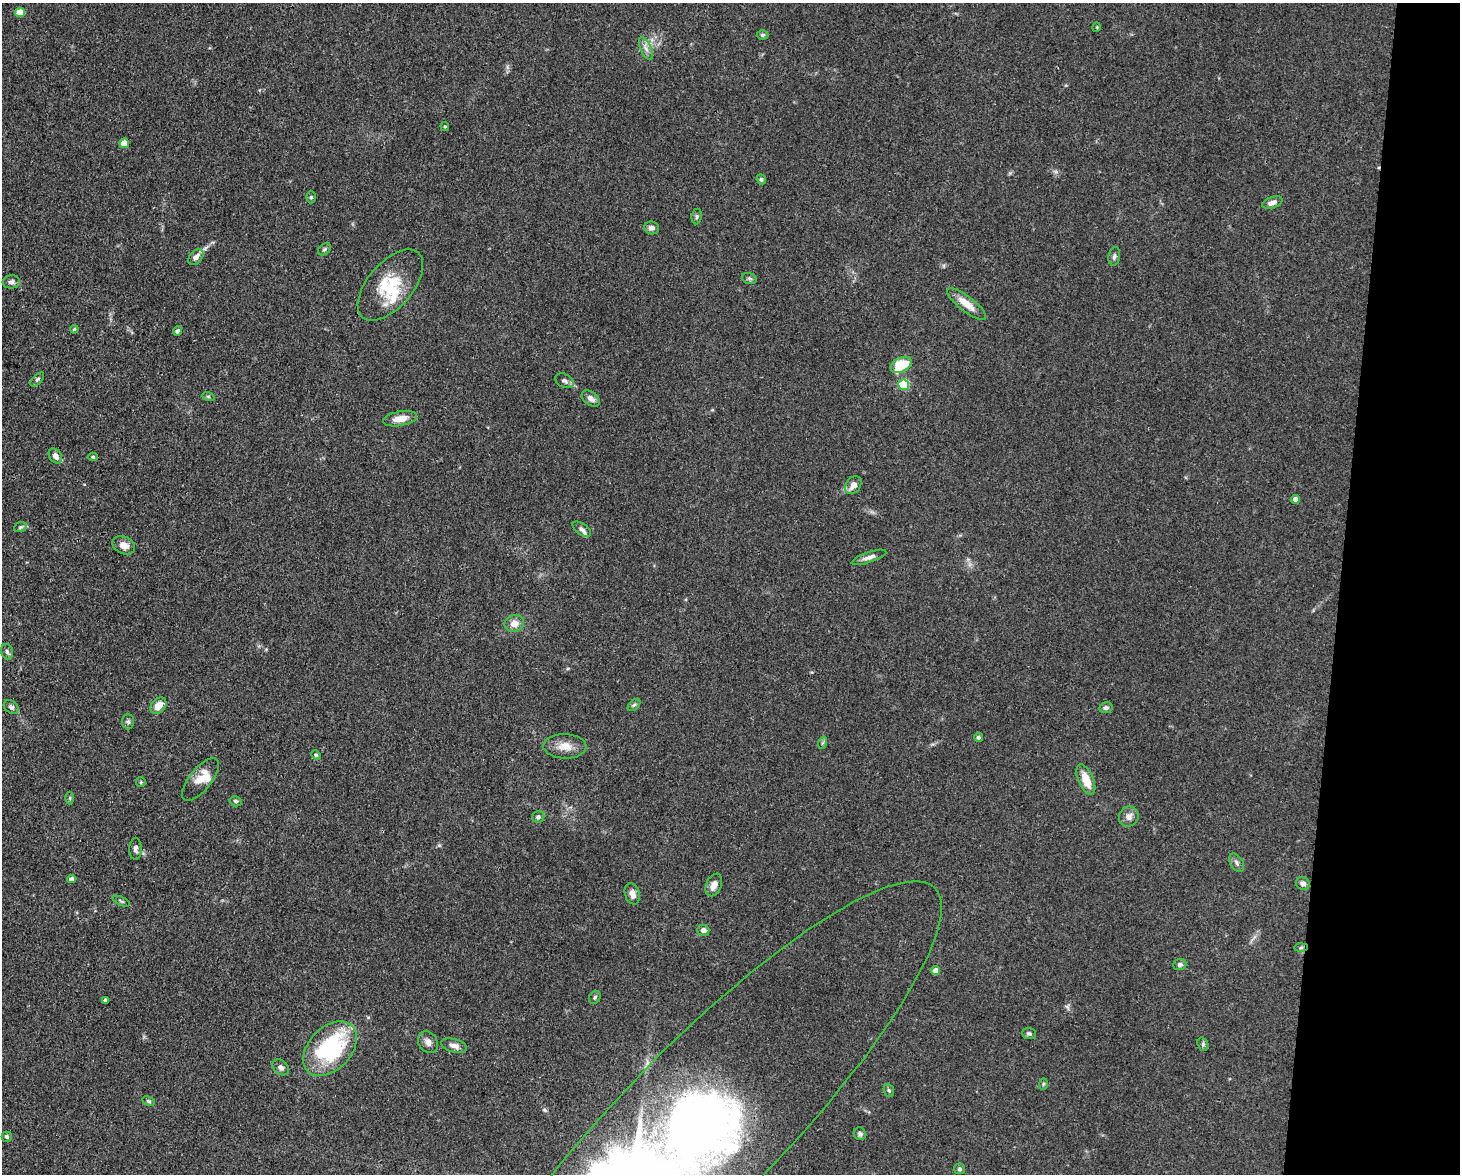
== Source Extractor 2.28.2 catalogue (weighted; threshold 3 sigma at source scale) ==
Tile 6 of 3 x 4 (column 3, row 2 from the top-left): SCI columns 3140-4597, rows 2345-3516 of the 4709 x 4691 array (HDU 1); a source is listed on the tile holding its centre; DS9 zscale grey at full resolution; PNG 1462 x 1176 px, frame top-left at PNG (2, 3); each listed source drawn as its Kron ellipse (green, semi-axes under 4 px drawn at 4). Shown black and unused: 8% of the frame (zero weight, under 3 of 4 exposures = <1% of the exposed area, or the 3 px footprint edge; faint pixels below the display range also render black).
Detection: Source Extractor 2.28.2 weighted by HDU 2 'WHT'; one run over the whole footprint, this tile lists its part. Background 0.0813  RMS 0.0062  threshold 0.0278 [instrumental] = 3 sigma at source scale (4.5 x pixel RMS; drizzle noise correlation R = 1.50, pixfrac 1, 0.05/0.05 arcsec/px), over >= 5 px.
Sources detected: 83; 4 inside a brighter listed object's ellipse — not listed separately; the other 79 listed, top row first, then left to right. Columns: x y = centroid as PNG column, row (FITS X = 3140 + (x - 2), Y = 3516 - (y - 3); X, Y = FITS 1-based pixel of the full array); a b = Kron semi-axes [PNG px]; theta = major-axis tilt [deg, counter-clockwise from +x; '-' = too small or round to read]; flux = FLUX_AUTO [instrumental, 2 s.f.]
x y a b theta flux
20 12 5 4 - 13
1097 27 5 3 - 0.55
763 35 6 4 1 1.1
646 48 12 5 -66 2.9
445 126 4 4 - 0.73
124 143 4 4 - 11
761 179 5 4 - 1.1
311 197 6 5 - 1
1272 203 11 5 19 3.6
697 216 8 5 84 1.2
652 228 7 6 - 2.6
324 249 7 5 41 1.2
1114 256 9 5 80 1.7
196 257 9 6 49 3.3
749 278 7 5 -17 1.4
11 282 9 6 6 2.3
390 285 43 22 49 27
966 304 24 7 -38 9.2
74 329 4 3 - 0.79
177 331 5 4 - 1.6
901 365 11 7 28 24
37 379 8 4 46 1
564 381 10 6 -29 2.2
904 385 5 5 - 32
208 396 6 4 -19 0.81
591 398 10 6 -37 3.3
400 419 17 7 10 7.2
55 456 8 6 -56 3.3
93 457 5 4 - 0.99
853 485 10 7 55 4.7
1295 499 4 4 - 4.1
20 527 6 4 22 1
582 529 10 5 -36 1.9
124 545 12 8 -25 5
869 557 18 5 19 3.3
514 623 10 8 20 5.3
7 652 8 5 -73 1.7
634 705 7 4 44 1.1
158 706 9 7 49 6.6
11 707 8 6 -42 1.9
1106 708 6 5 - 1.9
128 722 7 6 - 1.6
978 737 4 4 - 1.3
822 743 6 4 71 0.8
565 746 21 12 -1 8.1
316 755 5 4 - 0.82
200 779 26 11 51 10
1086 780 16 7 -67 11
141 782 5 5 - 0.8
70 798 6 4 90 0.84
236 801 6 5 - 1.3
538 817 6 5 - 1.5
1129 817 10 9 - 4.4
136 849 11 6 89 2.5
1237 863 10 6 -59 2.1
71 879 4 4 - 2.9
1303 883 7 6 - 2.6
714 885 12 7 67 4.7
632 894 11 7 -73 3.4
121 901 9 3 -24 0.95
703 930 6 5 - 2.6
1301 947 7 4 2 1.1
1180 965 6 5 - 1.8
935 971 4 4 - 5.7
595 997 7 5 57 1.2
106 1000 4 3 - 1.9
1029 1033 7 5 -5 1.5
428 1042 11 9 -54 3.6
1203 1044 7 5 -71 1.3
454 1046 13 6 -16 3.6
330 1049 32 21 46 71
281 1067 9 6 -41 2.5
1043 1084 6 4 88 0.83
889 1090 6 5 - 1.1
149 1101 6 4 -27 1
701 1126 334 79 46 1400
860 1134 6 6 - 1.7
7 1137 5 5 - 1.5
960 1169 5 5 - 1.2
Overlapping masked pixels (flux is a lower limit): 1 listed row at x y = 701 1126
Isophote crosses this tile's border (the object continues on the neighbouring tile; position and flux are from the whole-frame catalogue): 1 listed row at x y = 701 1126